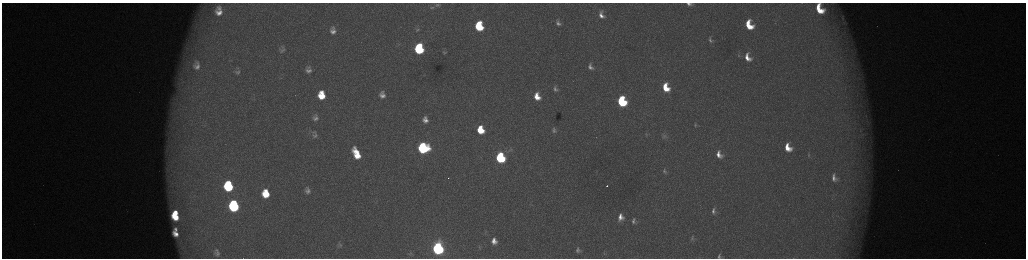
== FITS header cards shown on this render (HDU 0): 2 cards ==
NAXIS1  =                 2048 /fastest changing axis
NAXIS2  =                  512 /next to fastest changing axis

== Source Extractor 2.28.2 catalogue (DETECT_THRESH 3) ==
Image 2048 x 512 px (HDU 0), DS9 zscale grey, zoomed out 1/2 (1 PNG px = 2 x 2 image px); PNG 1028 x 260 px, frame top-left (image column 1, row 511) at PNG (2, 3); no overlay
Background 174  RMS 2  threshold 5.86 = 3 sigma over >= 5 px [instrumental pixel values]
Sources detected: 72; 4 cannot appear on this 1/2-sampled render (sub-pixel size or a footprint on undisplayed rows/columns) and are not listed; the other 68 listed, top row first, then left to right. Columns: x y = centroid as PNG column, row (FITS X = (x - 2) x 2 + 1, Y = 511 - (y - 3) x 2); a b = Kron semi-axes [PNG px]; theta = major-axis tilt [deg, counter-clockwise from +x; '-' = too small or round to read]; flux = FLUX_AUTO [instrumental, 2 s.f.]
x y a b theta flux
689 4 6 3 -11 1400
437 5 7 5 10 1100
432 7 8 4 0 920
219 9 5 3 - 1100
819 9 10 6 -62 10000
219 13 6 5 - 2700
601 15 10 6 -71 3100
843 18 6 3 78 690
558 23 5 3 - 1000
749 25 11 7 -66 13000
479 26 8 6 -79 23000
417 29 6 4 8 690
333 31 6 5 - 2100
710 40 7 4 -74 930
419 49 7 6 - 38000
282 50 8 5 -2 1200
445 52 4 3 - 440
739 55 6 3 -68 500
748 57 11 7 -64 5200
197 63 8 6 76 2000
197 67 18 13 -58 7300
590 67 10 7 -68 2400
308 71 5 4 - 1500
238 72 8 5 23 1200
666 87 9 6 -67 10000
555 89 5 3 - 1000
321 95 7 6 - 10000
382 95 7 5 -82 2500
537 97 7 5 -74 5300
622 101 7 6 - 41000
315 118 8 6 3 1500
425 120 9 7 -83 2800
695 125 8 3 88 670
480 130 7 6 - 12000
554 130 5 4 - 1000
646 134 5 4 - 520
315 136 7 6 - 1100
664 136 8 8 - 1800
788 147 8 6 -63 7000
423 148 7 7 - 60000
510 150 7 6 - 1300
356 153 12 6 -66 11000
719 154 10 7 -65 3900
808 155 7 3 -85 540
500 158 7 6 - 52000
664 171 9 6 -70 1400
448 178 2 1 - 420
834 178 10 6 -76 2600
228 186 8 7 - 36000
607 186 2 1 - 690
307 190 6 4 -84 1500
266 193 7 6 - 11000
234 206 8 6 -81 62000
714 211 11 8 -79 2400
176 213 4 3 - 4200
175 217 7 5 -41 10000
620 217 6 5 - 3200
633 221 6 3 -87 1000
176 229 4 3 - 900
175 234 6 4 -47 2900
692 238 8 5 84 1100
494 241 6 5 - 2700
339 244 8 6 -68 980
438 248 7 6 - 130000
578 250 6 5 - 1000
217 253 11 8 -75 2300
604 253 3 2 - 270
719 256 7 5 -87 1100
At the frame edge (FLAGS 8, measured only in part): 3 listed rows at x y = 689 4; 819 9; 719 256
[4 sub-pixel or undisplayed-footprint detections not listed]